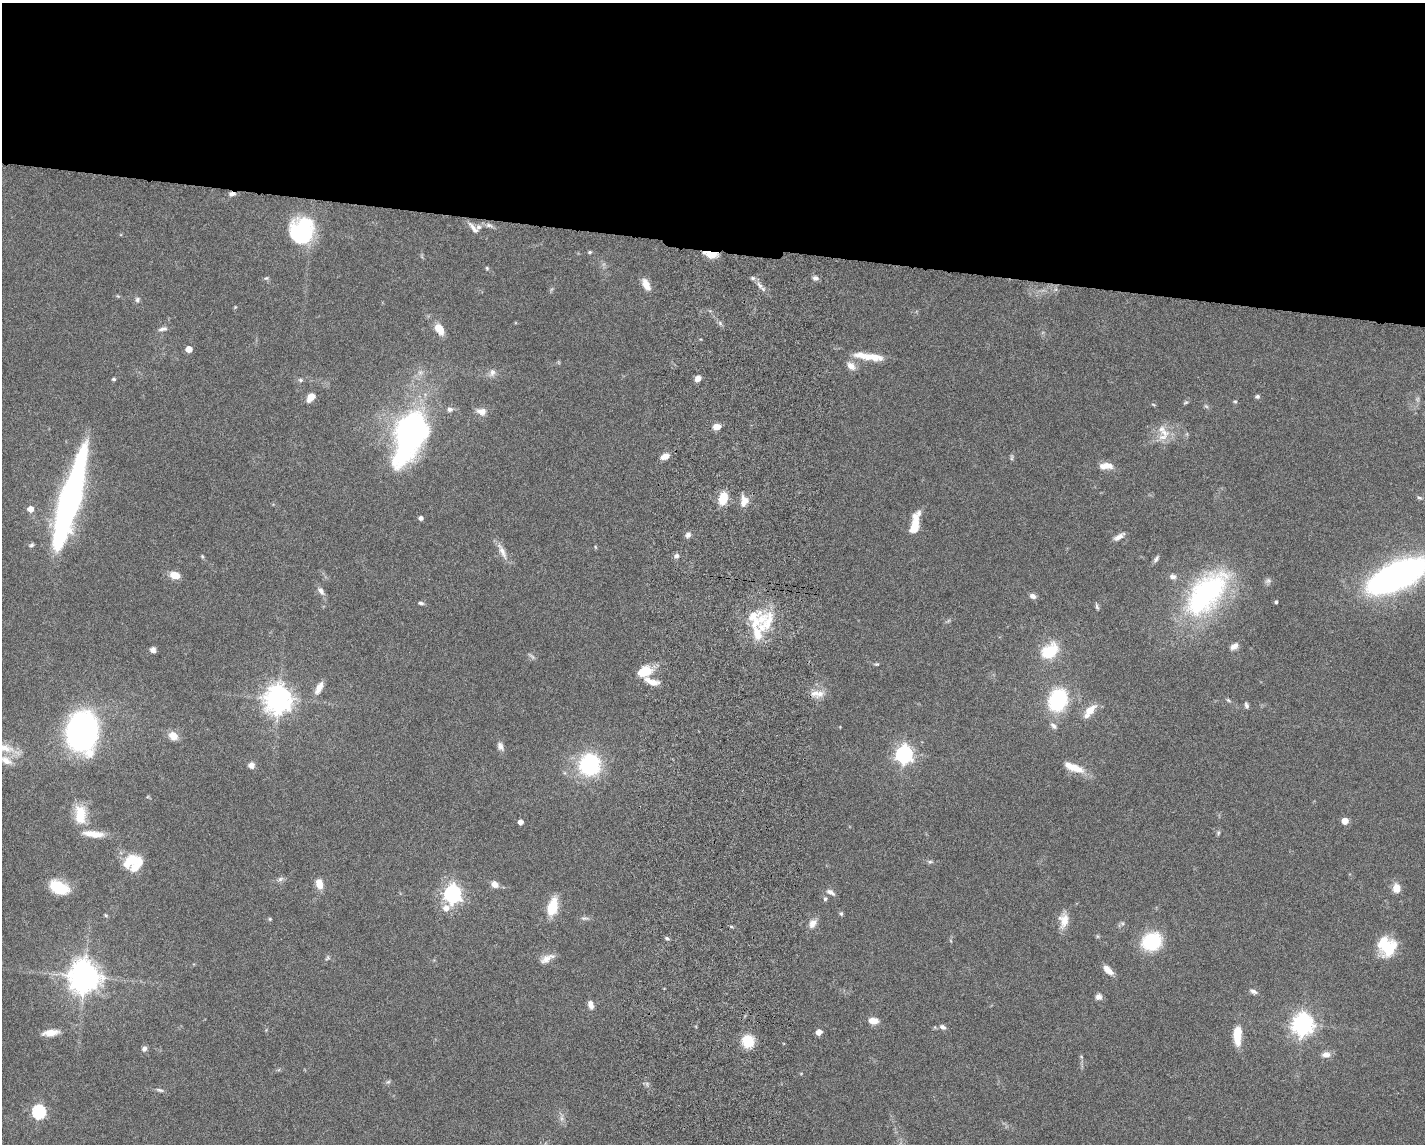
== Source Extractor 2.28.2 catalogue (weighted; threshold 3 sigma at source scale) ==
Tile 2 of 3 x 4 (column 2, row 1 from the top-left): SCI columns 1700-3122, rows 3439-4580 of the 4711 x 4593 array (HDU 1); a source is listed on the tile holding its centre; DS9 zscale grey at full resolution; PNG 1427 x 1146 px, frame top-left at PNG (2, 3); no overlay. Shown black and unused: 21% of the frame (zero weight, under 5 of 9 exposures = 3% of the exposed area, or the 3 px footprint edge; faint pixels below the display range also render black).
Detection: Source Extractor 2.28.2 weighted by HDU 2 'WHT'; one run over the whole footprint, this tile lists its part. Background 0.0589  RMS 0.003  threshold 0.0124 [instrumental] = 3 sigma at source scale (4.09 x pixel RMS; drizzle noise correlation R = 1.36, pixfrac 0.8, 0.05/0.05 arcsec/px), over >= 5 px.
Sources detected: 142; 1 too faint to see at this stretch — not listed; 9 inside a brighter listed object's ellipse — not listed separately; the other 132 listed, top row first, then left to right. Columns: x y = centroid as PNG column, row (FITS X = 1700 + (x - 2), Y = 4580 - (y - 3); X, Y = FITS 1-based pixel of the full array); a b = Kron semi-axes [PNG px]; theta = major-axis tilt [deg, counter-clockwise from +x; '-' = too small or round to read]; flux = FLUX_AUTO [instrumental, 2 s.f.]
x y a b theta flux
232 194 9 5 5 0.98
489 225 12 5 -13 1
473 228 17 6 -51 1.6
302 231 27 22 75 29
590 252 6 4 15 0.41
710 254 16 7 -9 3.5
487 268 5 4 - 0.37
266 278 6 5 - 0.47
815 278 7 6 - 0.92
646 285 13 7 -63 3.1
760 285 12 5 -49 1.5
118 296 6 4 -33 0.33
137 300 7 6 - 0.77
235 307 4 4 - 0.25
720 323 6 5 - 0.63
163 329 12 5 12 1
439 329 11 7 -56 5.1
189 349 5 5 - 3.2
872 357 35 8 -5 5.5
851 366 14 9 -41 1.9
492 373 12 8 65 1.5
698 378 8 6 46 1.5
114 379 4 4 - 0.52
300 380 7 5 -2 0.6
1257 396 5 4 - 0.76
311 397 9 6 51 3.3
1235 401 6 4 -1 0.35
1186 402 7 4 18 0.43
1153 404 6 3 -20 0.3
450 409 8 6 5 1
481 411 14 9 -12 2.1
717 427 9 6 4 2.2
1164 432 17 10 -22 4
410 434 47 24 70 100
665 456 10 6 20 2.3
1012 458 9 4 89 0.49
1103 466 13 9 1 2
723 498 12 8 77 6.5
1419 498 7 4 -30 0.47
69 499 97 17 74 98
744 501 14 9 85 2.6
30 509 5 5 - 2.6
421 518 4 4 - 1
915 524 23 8 78 6.7
688 535 8 6 45 0.93
1119 537 15 6 32 1.6
31 545 7 5 27 0.55
595 547 6 3 -71 0.27
502 551 27 7 -64 2.5
202 556 5 4 - 0.34
676 556 6 6 - 1
1156 559 10 5 55 0.8
175 575 10 7 -12 3.7
1173 576 10 7 -7 1.2
1397 576 36 15 25 170
1268 581 9 7 31 0.89
321 591 12 7 -54 1.4
1207 593 68 34 49 52
1033 596 8 6 -16 1.3
1276 602 3 3 - 0.53
421 603 8 5 -9 0.63
1097 607 9 4 -72 0.53
754 618 33 21 85 11
1234 646 12 7 37 1.5
153 650 6 6 - 1.3
1050 651 23 16 39 9.7
532 656 11 4 -42 0.62
877 664 7 3 0 0.35
644 671 18 11 20 6.4
653 682 17 8 -1 2.6
319 688 17 7 63 3
814 693 18 11 6 3
278 699 9 8 - 360
1058 700 22 17 69 22
1228 700 8 4 -36 0.49
1246 705 8 5 -75 0.75
1090 711 21 9 51 4
1054 726 10 6 -44 1
82 731 24 18 87 120
173 736 9 8 - 3.5
500 746 11 7 -68 1.3
904 754 7 7 - 110
4 760 31 10 -36 4.5
590 764 11 10 - 54
251 765 7 7 - 1.6
1074 767 25 8 -22 5.4
80 814 23 13 -90 7.8
1345 821 5 5 - 3.9
520 822 4 4 - 1.9
1218 833 6 5 - 0.46
93 834 29 9 -7 4.2
131 860 21 12 42 6.8
930 862 7 4 0 0.5
280 879 9 6 27 0.81
319 884 12 8 -77 3
495 884 9 7 -37 2
59 887 22 13 -25 8.4
1396 888 10 9 - 2.8
831 892 12 6 -30 1.3
452 894 7 7 - 120
825 899 6 5 - 0.53
552 907 20 10 74 7.8
446 908 7 7 - 2.3
841 914 6 5 - 0.47
106 915 6 4 -31 0.34
584 918 12 4 0 0.75
270 919 5 5 - 0.33
1064 920 20 12 84 3.5
813 923 13 8 58 2
667 938 6 4 -63 0.54
1152 942 18 15 28 17
1387 947 19 16 -62 11
327 958 8 5 51 0.51
547 958 20 8 29 2.4
1108 970 13 7 -43 2.4
84 976 10 9 - 460
1253 992 10 6 -26 0.93
1099 997 8 7 - 1.3
591 1005 10 6 -70 1.7
873 1021 12 8 -5 2.5
1302 1024 8 7 - 210
943 1027 9 6 -31 1
819 1032 6 5 - 1.9
51 1033 18 7 7 3.2
1237 1035 20 8 89 6.8
748 1041 12 11 - 7.5
144 1049 7 6 - 0.97
1326 1054 11 7 -2 1.8
388 1082 7 4 19 0.46
160 1090 10 5 -13 0.73
39 1112 6 6 - 42
562 1118 7 6 - 0.88
Overlapping masked pixels (flux is a lower limit): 2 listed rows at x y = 232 194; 710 254
Isophote crosses this tile's border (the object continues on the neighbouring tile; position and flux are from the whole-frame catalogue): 2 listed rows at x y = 1397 576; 4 760